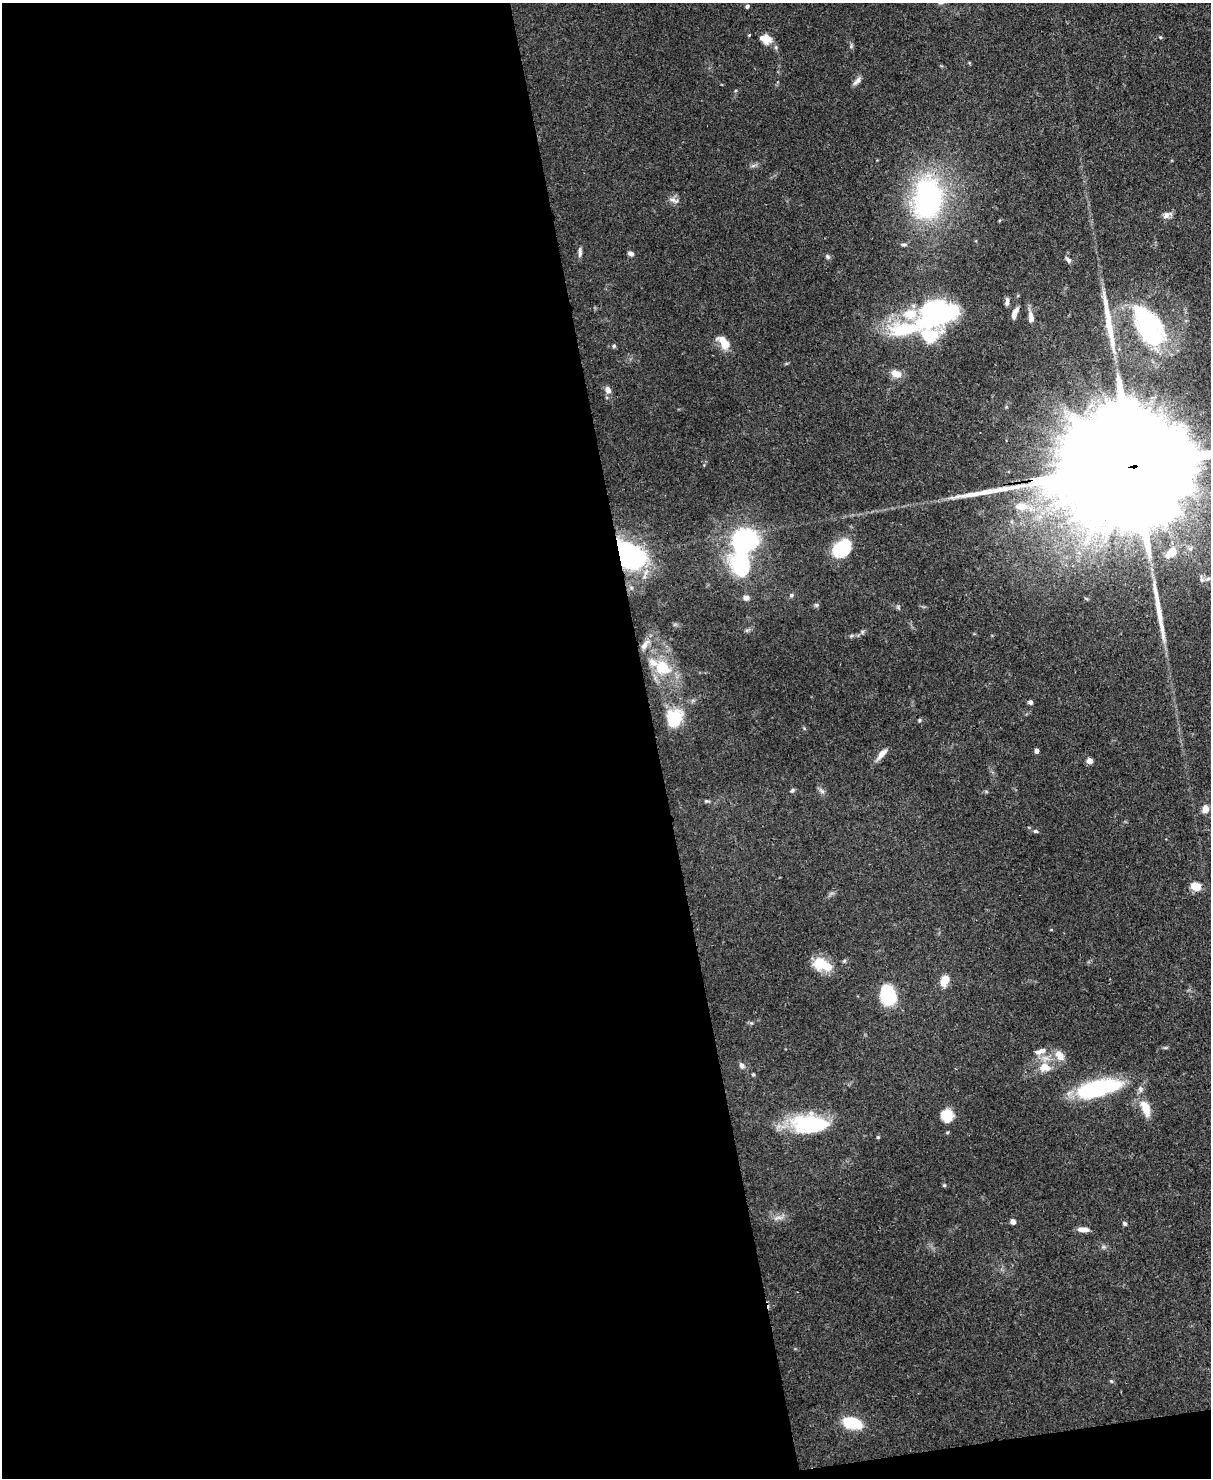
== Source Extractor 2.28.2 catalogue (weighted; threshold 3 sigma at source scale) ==
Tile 9 of 4 x 3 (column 1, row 3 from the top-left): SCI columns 77-1285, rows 211-1686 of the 4987 x 4969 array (HDU 1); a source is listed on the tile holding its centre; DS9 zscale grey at full resolution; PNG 1213 x 1480 px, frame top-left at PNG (2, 3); no overlay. Shown black and unused: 55% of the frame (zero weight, under 3 of 4 exposures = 9% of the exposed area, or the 3 px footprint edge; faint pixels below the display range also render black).
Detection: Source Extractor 2.28.2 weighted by HDU 2 'WHT'; one run over the whole footprint, this tile lists its part. Background 0.072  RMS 0.0041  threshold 0.0183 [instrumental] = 3 sigma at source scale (4.5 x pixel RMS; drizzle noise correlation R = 1.50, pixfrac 1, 0.05/0.05 arcsec/px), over >= 5 px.
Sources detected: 82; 6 inside a brighter object's white glare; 1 cosmic-ray / hot-pixel residue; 2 long thin detections or spike segments (spike, bleed or trail) — not listed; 6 inside a brighter listed object's ellipse — not listed separately; the other 67 listed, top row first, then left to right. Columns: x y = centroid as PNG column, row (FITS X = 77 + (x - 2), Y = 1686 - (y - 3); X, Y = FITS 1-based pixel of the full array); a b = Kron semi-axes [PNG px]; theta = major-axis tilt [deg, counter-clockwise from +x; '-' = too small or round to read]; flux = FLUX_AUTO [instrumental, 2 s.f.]
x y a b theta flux
747 6 5 4 - 0.8
1160 37 5 4 - 0.43
765 39 11 9 -25 6.1
851 46 6 5 - 0.71
857 81 13 6 46 1.8
674 200 15 6 -19 1.7
928 201 44 30 74 76
1166 215 11 8 32 2.1
904 244 8 5 0 0.9
580 252 13 4 88 1.4
630 253 7 5 -15 1.2
827 257 7 5 -56 0.8
1068 260 9 5 -47 1.2
1007 301 11 5 -89 1.3
1014 313 13 5 68 2.7
941 315 59 19 22 52
1031 317 14 7 -87 2.9
1149 326 59 30 -59 53
725 345 9 9 - 5.1
614 346 6 5 - 0.69
896 373 12 8 -21 4.2
608 390 9 7 -54 2.3
1143 465 147 23 8 50000
1021 506 17 10 -2 5.7
744 540 26 23 24 52
842 548 23 16 42 17
1190 548 8 6 69 1.3
1171 552 14 9 45 6.4
633 559 33 25 -87 49
742 566 27 18 -67 36
1208 579 9 6 39 1.6
791 595 5 5 - 0.74
746 598 7 5 -2 1.9
851 636 6 4 19 0.65
645 645 18 7 53 3.5
662 667 24 17 -25 15
1030 702 5 5 - 1.1
674 718 19 16 76 15
919 720 5 4 - 0.51
1036 751 4 4 - 1.5
882 754 19 6 49 2.8
1089 761 4 4 - 4.7
792 790 7 5 48 0.69
822 791 9 4 -36 1.1
1205 809 9 7 79 3.1
1035 831 7 5 -14 0.74
1195 886 11 9 -18 5.2
822 964 23 16 -15 9.2
944 980 10 7 64 6.6
888 995 20 15 -72 22
1042 1050 9 7 -5 1.8
1060 1055 13 9 -50 4
742 1065 8 6 -59 1.4
1045 1067 17 12 -7 6.3
753 1074 6 4 0 0.45
1098 1088 44 16 13 44
1146 1108 23 10 -69 7.6
947 1116 14 12 -77 8.2
810 1124 41 21 -2 31
878 1137 4 4 - 0.48
944 1185 6 4 -44 0.49
778 1217 10 4 10 1.5
1013 1221 5 5 - 2
1124 1223 6 4 -45 0.77
1083 1229 13 5 -4 2.7
1111 1381 6 4 -44 0.49
850 1423 15 12 -3 14
Overlapping masked pixels (flux is a lower limit): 2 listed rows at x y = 1143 465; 1098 1088
Isophote crosses this tile's border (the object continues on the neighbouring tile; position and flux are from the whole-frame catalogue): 1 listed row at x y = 1143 465